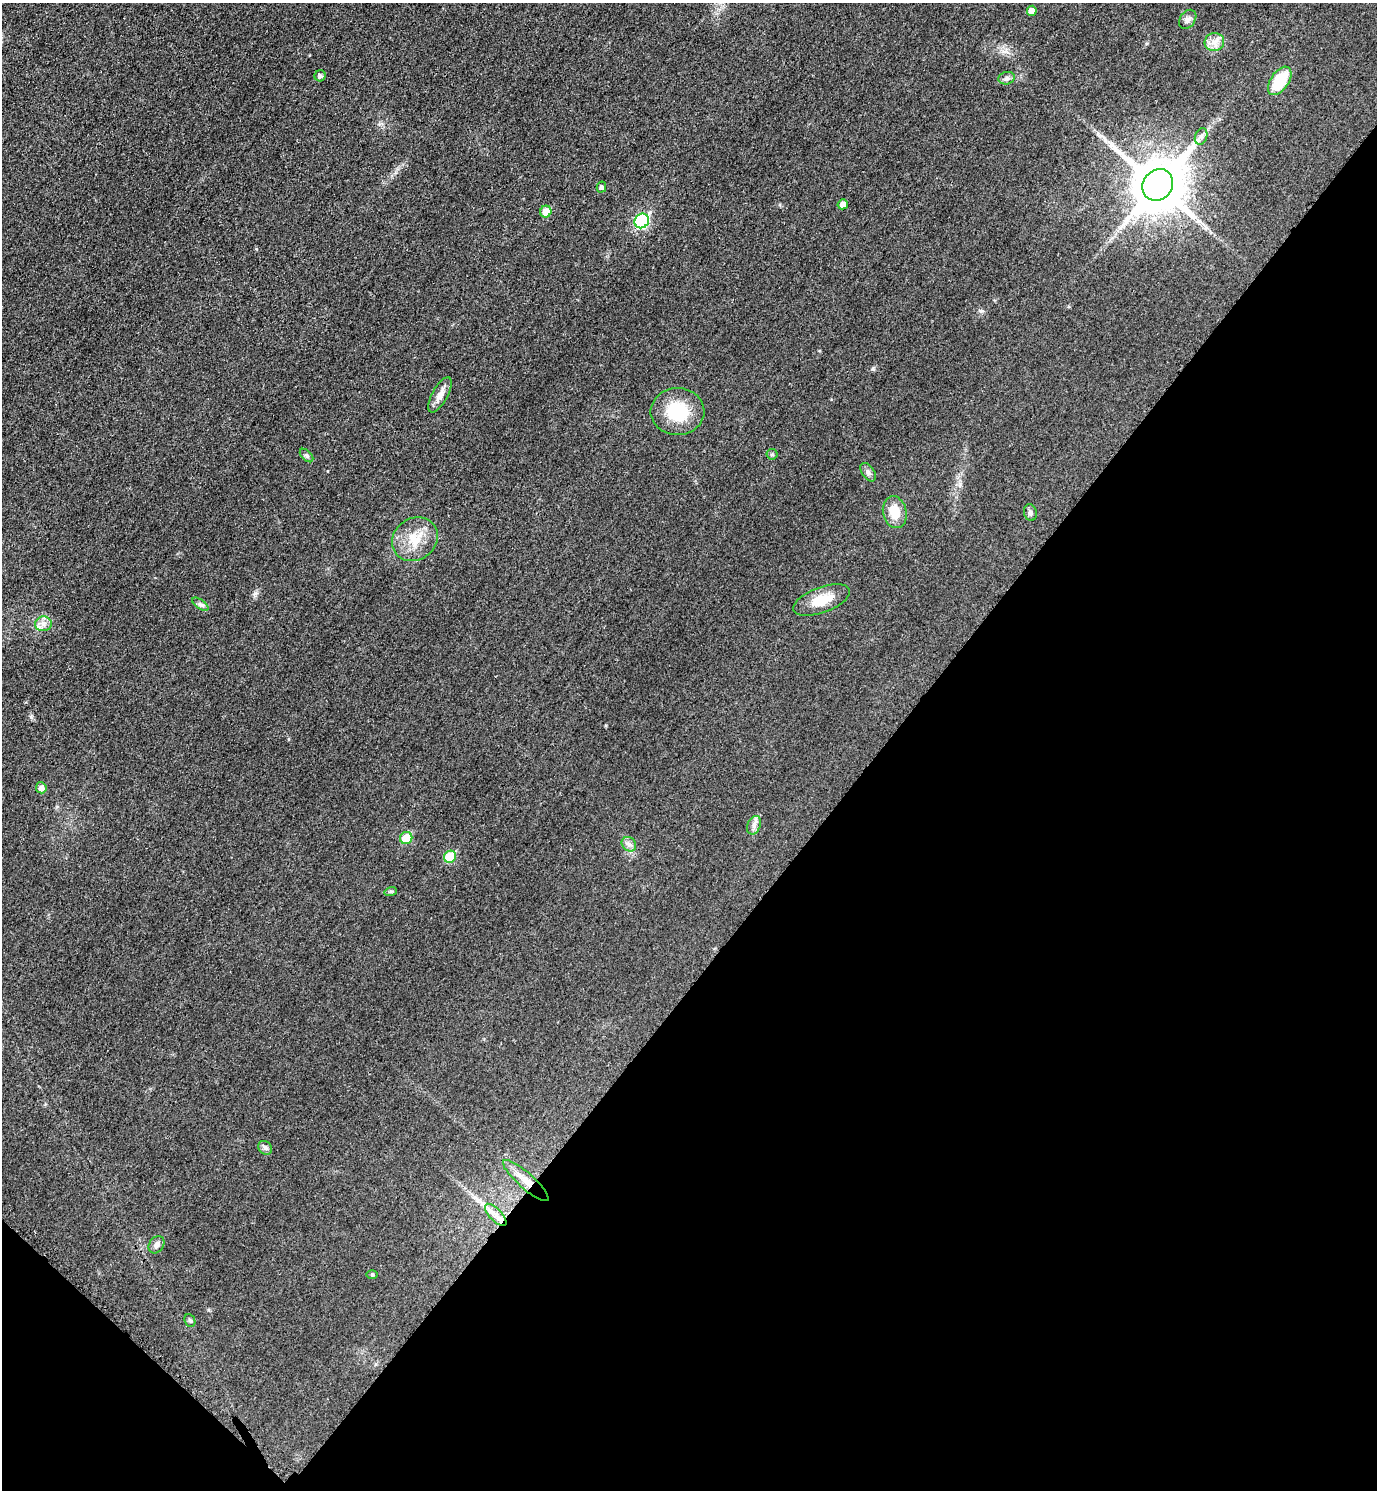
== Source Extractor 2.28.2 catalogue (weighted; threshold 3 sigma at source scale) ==
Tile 15 of 4 x 4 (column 3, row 4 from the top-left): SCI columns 2927-4301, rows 22-1509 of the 5996 x 5995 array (HDU 1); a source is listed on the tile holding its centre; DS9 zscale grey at full resolution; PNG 1379 x 1492 px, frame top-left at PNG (2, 3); each listed source drawn as its Kron ellipse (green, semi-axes under 4 px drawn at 4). Shown black and unused: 38% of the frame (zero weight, under 3 of 4 exposures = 2% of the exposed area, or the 3 px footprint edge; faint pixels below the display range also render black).
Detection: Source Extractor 2.28.2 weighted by HDU 2 'WHT'; one run over the whole footprint, this tile lists its part. Background 0.0261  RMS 0.0063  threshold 0.0282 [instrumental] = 3 sigma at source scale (4.5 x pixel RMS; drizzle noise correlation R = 1.50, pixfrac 1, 0.05/0.05 arcsec/px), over >= 5 px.
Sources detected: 35; all 35 listed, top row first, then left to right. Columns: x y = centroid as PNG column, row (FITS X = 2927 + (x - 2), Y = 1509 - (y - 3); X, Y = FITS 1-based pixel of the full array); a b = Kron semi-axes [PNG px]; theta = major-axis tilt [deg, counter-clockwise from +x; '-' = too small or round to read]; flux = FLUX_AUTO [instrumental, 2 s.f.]
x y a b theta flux
1032 11 5 5 - 4.2
1188 19 10 7 52 2.5
1214 42 10 9 - 4.5
320 76 5 5 - 1.9
1007 78 8 6 15 1.8
1280 81 16 9 56 24
1201 136 8 6 71 2.1
1158 185 17 14 50 3600
601 187 5 4 - 1.4
843 204 5 5 - 3.7
546 212 6 5 - 7.5
642 221 8 7 - 74
440 395 19 7 61 5.2
677 412 27 23 0 28
772 454 5 5 - 0.95
306 456 8 5 -45 1.3
868 472 10 6 -55 2
895 512 16 11 -76 12
1030 513 8 6 -77 1.8
415 539 24 20 35 16
822 600 30 12 20 14
200 604 9 4 -34 1.6
43 624 8 7 - 3.2
41 788 5 5 - 3
754 825 9 6 68 2.6
406 838 6 6 - 14
629 844 8 6 -44 2.2
450 857 6 5 - 23
391 891 6 4 17 0.9
265 1148 7 6 - 1.7
526 1181 29 7 -42 9
496 1215 14 6 -46 4.6
156 1245 9 7 55 2.7
372 1274 6 4 0 0.77
190 1320 7 5 -66 1.1
Overlapping masked pixels (flux is a lower limit): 2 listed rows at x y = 1158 185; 526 1181
Unlisted compact peaks at least as high as the median listed source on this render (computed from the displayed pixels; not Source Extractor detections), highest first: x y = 255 593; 873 368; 981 311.